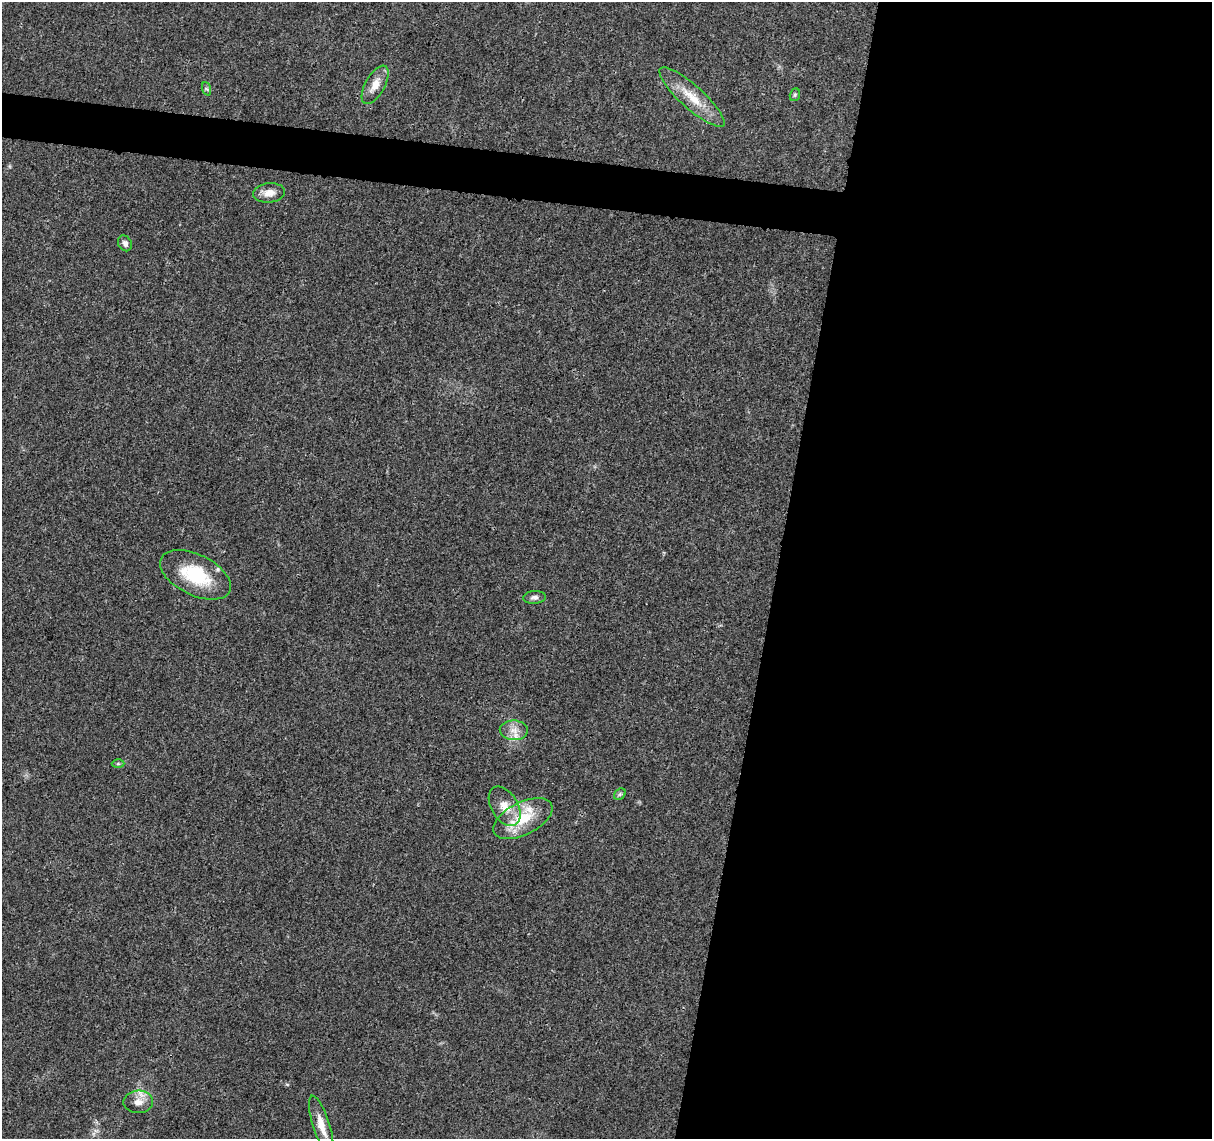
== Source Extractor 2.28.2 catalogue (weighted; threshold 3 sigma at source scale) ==
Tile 12 of 4 x 4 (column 4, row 3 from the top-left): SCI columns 3636-4845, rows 1363-2499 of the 4856 x 5063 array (HDU 1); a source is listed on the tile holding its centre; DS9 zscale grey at full resolution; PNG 1214 x 1141 px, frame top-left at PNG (2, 2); each listed source drawn as its Kron ellipse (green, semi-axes under 4 px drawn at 4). Shown black and unused: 39% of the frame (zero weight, under 3 of 4 exposures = <1% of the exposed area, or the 3 px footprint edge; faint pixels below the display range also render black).
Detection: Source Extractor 2.28.2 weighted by HDU 2 'WHT'; one run over the whole footprint, this tile lists its part. Background 0.0252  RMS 0.0024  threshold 0.011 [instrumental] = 3 sigma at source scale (4.5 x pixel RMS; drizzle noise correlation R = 1.50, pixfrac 1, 0.0396/0.0396 arcsec/px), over >= 5 px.
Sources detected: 15; all 15 listed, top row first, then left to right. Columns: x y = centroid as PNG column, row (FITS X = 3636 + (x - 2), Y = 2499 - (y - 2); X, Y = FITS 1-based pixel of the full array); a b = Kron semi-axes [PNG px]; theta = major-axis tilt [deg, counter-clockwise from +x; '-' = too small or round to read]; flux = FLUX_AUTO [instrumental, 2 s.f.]
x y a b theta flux
375 85 21 10 61 3
207 89 7 4 -70 0.44
795 95 6 5 - 0.39
692 97 42 11 -42 6.4
269 193 16 9 6 2.2
125 243 8 6 -60 0.84
195 575 38 20 -26 13
534 597 11 6 3 0.94
514 730 14 10 -2 2.3
118 764 6 4 0 0.36
620 794 6 5 - 0.48
505 806 21 13 -59 3.8
523 819 32 16 27 8.7
138 1102 15 11 2 2.4
321 1125 31 8 -72 3.7